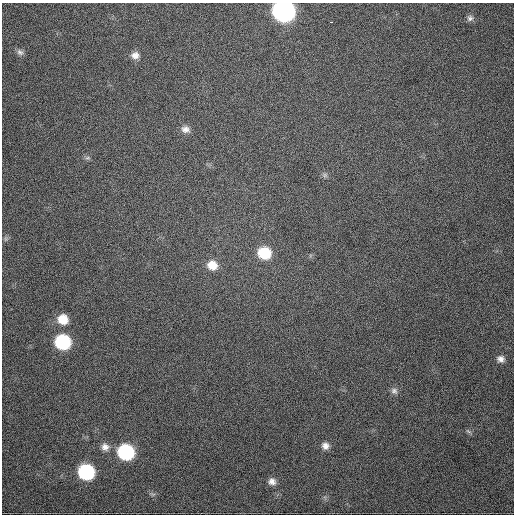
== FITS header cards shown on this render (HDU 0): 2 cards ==
NAXIS1  =                  512
NAXIS2  =                  512

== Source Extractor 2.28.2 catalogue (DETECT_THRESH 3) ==
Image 512 x 512 px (HDU 0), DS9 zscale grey, 1 PNG px = 1 image px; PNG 516 x 516 px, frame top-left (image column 1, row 512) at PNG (2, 3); no overlay
Background 905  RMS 24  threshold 71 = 3 sigma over >= 5 px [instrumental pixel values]
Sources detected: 21; all 21 listed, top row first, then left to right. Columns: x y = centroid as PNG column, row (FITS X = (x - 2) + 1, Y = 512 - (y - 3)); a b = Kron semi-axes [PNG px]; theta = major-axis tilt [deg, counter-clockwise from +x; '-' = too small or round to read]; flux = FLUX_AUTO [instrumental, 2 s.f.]
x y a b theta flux
284 11 12 10 -15 830000
470 18 9 8 - 5500
331 22 3 2 - 3500
20 52 9 7 -30 5600
135 55 10 9 - 10000
185 129 11 9 -10 9800
87 158 8 4 1 2900
325 175 8 6 0 4100
6 239 7 4 -90 3000
264 253 11 10 - 62000
212 265 11 10 - 22000
63 319 11 10 - 28000
63 342 10 10 - 160000
501 359 9 8 - 7800
394 391 10 8 -40 6100
468 431 9 4 -35 3200
325 446 9 9 - 9300
105 447 11 10 - 11000
126 452 11 10 - 200000
86 472 10 10 - 190000
272 481 9 8 - 9100
At the frame edge (FLAGS 8, measured only in part): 1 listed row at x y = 284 11